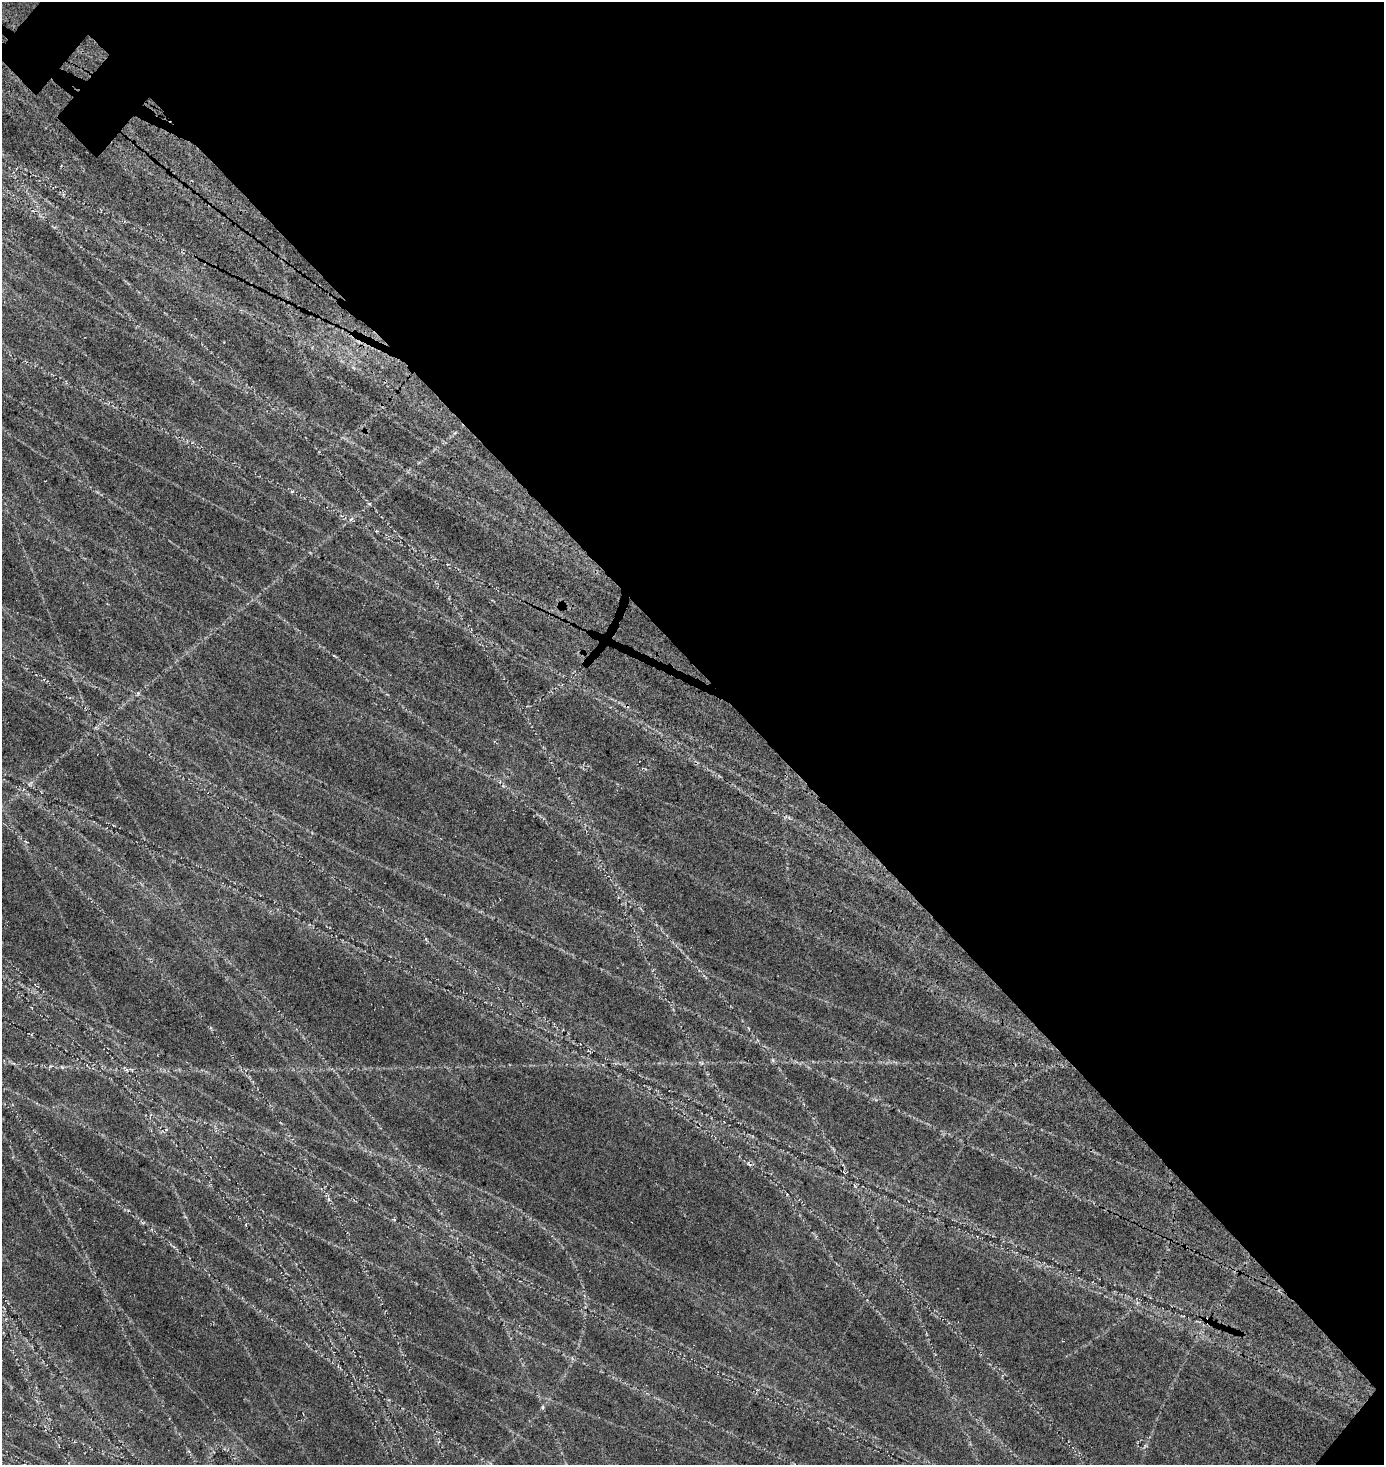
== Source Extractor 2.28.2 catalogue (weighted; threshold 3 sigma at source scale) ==
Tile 8 of 4 x 4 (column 4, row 2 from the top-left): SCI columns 4426-5807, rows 3176-4638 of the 6331 x 6330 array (HDU 1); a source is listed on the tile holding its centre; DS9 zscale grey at full resolution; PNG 1386 x 1467 px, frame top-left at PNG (2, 2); no overlay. Shown black and unused: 46% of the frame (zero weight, under 3 of 5 exposures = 11% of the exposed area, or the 3 px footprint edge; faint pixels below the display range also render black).
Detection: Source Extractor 2.28.2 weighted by HDU 2 'WHT'; one run over the whole footprint, this tile lists its part. Background 0.14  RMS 0.026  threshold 0.115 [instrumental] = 3 sigma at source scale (4.5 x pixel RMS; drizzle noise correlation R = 1.50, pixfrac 1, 0.05/0.05 arcsec/px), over >= 5 px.
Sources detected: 17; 1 cosmic-ray / hot-pixel residue — not listed; the other 16 listed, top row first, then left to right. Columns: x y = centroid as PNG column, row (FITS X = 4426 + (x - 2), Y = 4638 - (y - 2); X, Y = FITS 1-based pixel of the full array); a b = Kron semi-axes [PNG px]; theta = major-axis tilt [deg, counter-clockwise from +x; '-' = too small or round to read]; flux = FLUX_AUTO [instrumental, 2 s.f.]
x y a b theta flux
292 491 5 3 - 2.3
351 519 7 4 44 4.8
376 531 5 3 - 2
138 693 5 5 - 3.3
30 784 9 5 57 5.6
503 786 5 5 - 3.2
773 1060 6 5 - 3.8
702 1063 7 5 -25 4.6
62 1067 5 4 - 2.9
127 1070 6 4 -70 3.1
328 1199 7 4 -88 4.1
394 1220 5 3 - 2.1
1137 1303 6 5 - 4.3
1208 1321 9 5 -73 5.9
543 1407 6 4 90 3.2
1145 1446 8 4 45 4
Overlapping masked pixels (flux is a lower limit): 1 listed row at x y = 1208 1321
Unlisted compact peaks at least as high as the median listed source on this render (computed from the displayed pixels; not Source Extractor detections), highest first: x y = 369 504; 50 1066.